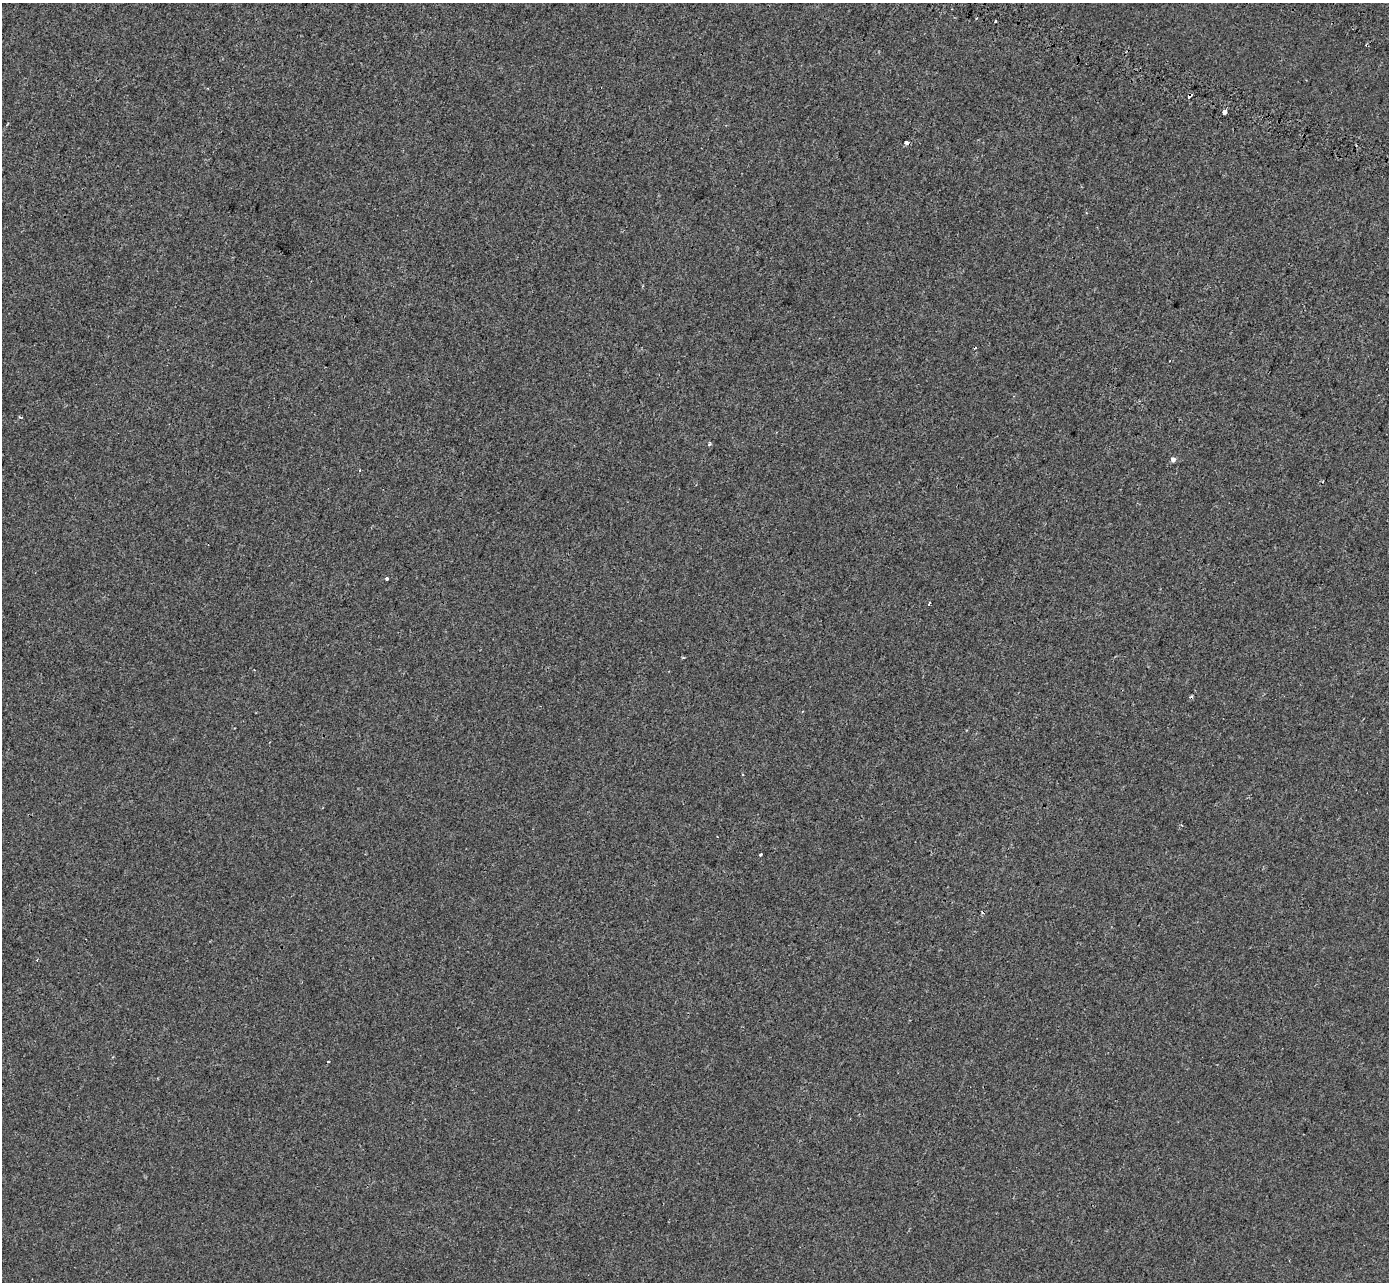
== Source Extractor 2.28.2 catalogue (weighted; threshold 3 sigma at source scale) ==
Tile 10 of 4 x 4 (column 2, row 3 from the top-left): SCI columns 1560-2946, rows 1760-3039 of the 5886 x 6016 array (HDU 1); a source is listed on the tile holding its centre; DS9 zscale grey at full resolution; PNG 1391 x 1284 px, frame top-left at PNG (2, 3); no overlay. Shown black and unused: <1% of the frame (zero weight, under 2 of 3 exposures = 11% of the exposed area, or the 3 px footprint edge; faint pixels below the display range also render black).
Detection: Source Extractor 2.28.2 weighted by HDU 2 'WHT'; one run over the whole footprint, this tile lists its part. Background -1.87e-04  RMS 0.0033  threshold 0.0146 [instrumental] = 3 sigma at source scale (4.5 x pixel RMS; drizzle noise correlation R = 1.50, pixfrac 1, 0.0396/0.0396 arcsec/px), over >= 5 px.
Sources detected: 15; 4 cosmic-ray / hot-pixel residue — not listed; the other 11 listed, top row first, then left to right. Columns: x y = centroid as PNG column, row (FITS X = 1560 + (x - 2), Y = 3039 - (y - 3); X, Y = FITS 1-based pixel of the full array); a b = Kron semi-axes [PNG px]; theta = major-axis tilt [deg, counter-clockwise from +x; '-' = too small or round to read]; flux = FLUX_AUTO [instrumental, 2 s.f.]
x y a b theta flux
977 18 4 2 - 0.26
995 21 3 3 - 1.6
1190 96 5 3 - 4
1224 112 4 3 - 9.5
906 143 3 3 - 16
709 445 5 3 - 0.6
1173 459 4 4 - 1.4
387 578 3 3 - 0.97
929 604 3 2 - 0.68
761 854 4 3 - 1.9
328 1061 3 2 - 0.27
Overlapping masked pixels (flux is a lower limit): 2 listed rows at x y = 1190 96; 906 143